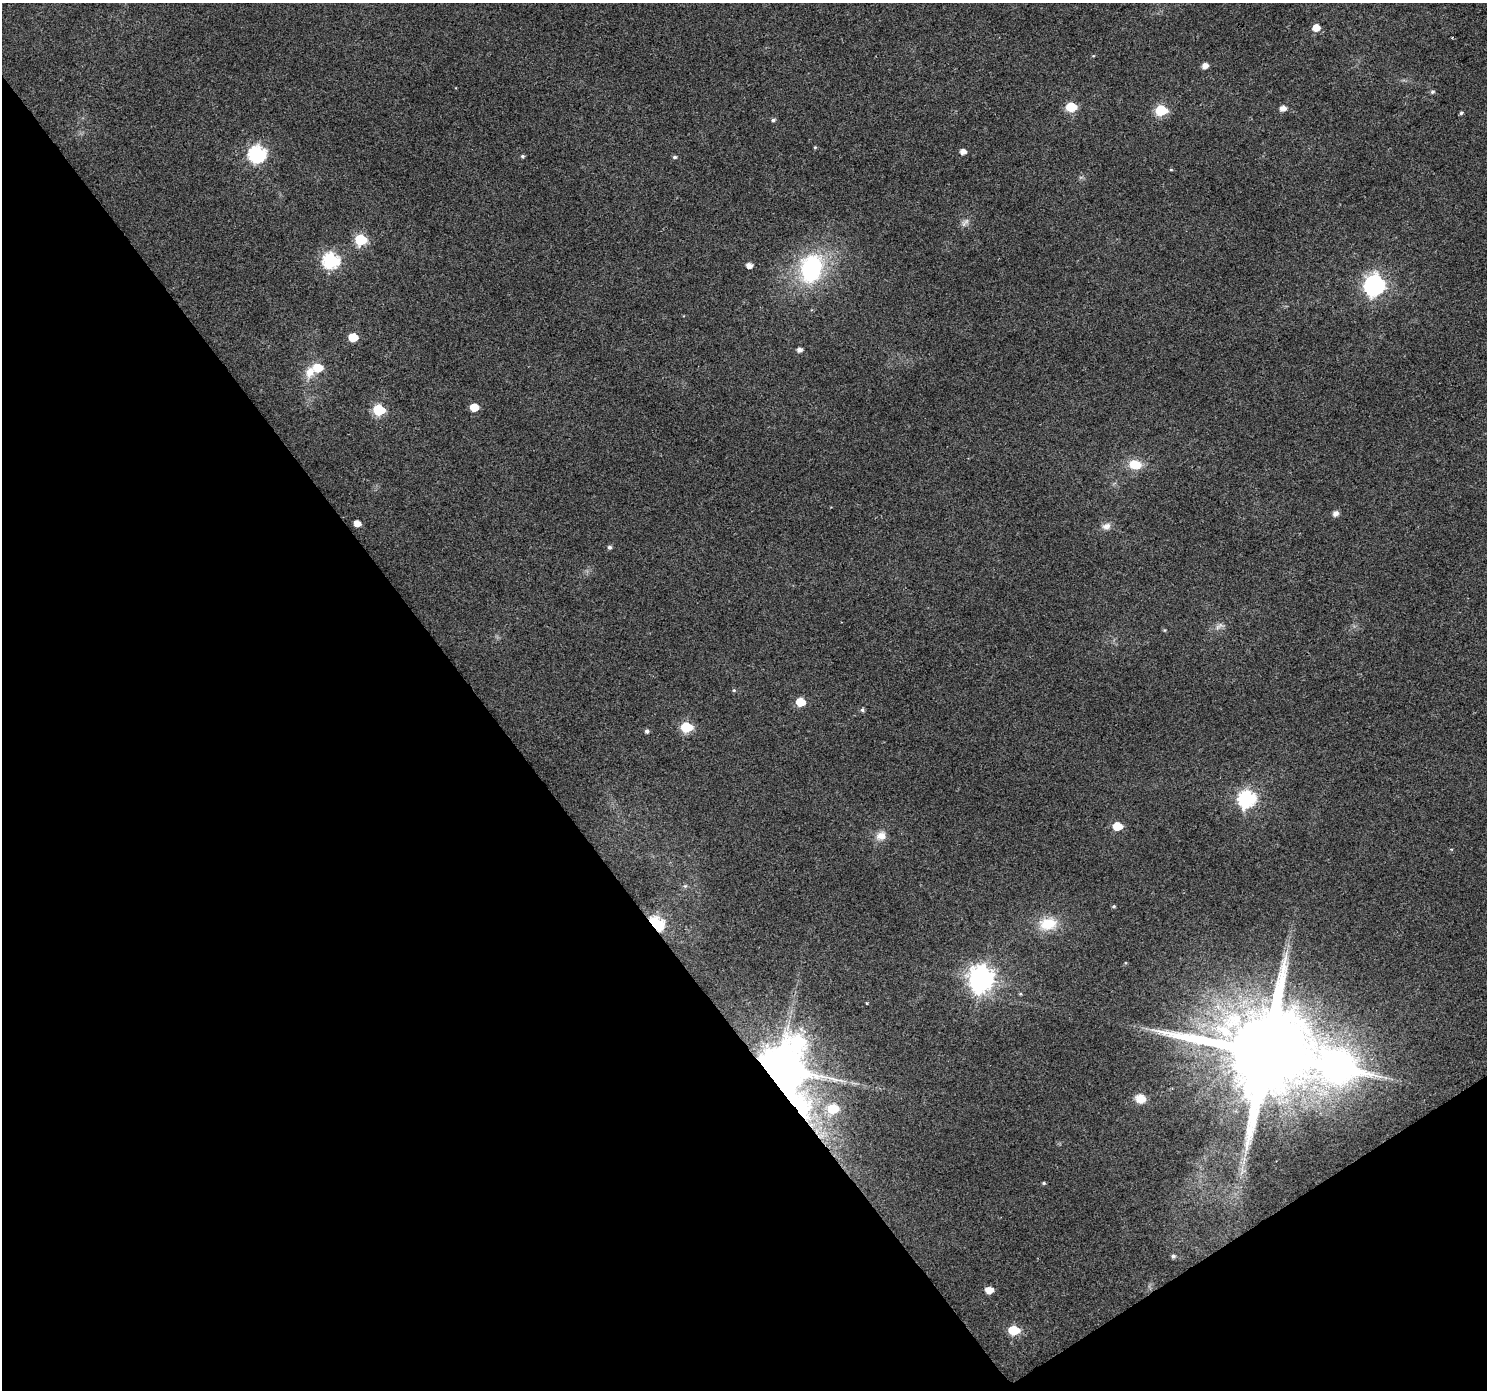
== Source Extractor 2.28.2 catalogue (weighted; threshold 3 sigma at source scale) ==
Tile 14 of 4 x 4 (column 2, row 4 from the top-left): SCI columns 1487-2971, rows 190-1577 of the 5940 x 5867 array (HDU 1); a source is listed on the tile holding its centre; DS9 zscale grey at full resolution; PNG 1489 x 1392 px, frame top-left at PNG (2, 3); no overlay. Shown black and unused: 36% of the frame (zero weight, under 2 of 3 exposures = <1% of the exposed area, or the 3 px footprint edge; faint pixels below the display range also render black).
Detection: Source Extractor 2.28.2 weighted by HDU 2 'WHT'; one run over the whole footprint, this tile lists its part. Background 0.0719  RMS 0.0077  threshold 0.0346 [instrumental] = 3 sigma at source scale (4.5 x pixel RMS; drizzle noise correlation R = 1.50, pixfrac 1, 0.0396/0.0396 arcsec/px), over >= 5 px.
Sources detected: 58; all 58 listed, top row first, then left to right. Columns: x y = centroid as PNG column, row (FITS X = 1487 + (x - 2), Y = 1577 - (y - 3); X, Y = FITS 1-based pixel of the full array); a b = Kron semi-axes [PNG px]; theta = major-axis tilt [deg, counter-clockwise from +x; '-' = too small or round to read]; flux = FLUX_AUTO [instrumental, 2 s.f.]
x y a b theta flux
1316 28 6 6 - 9.4
1452 37 4 3 - 0.69
1093 56 5 3 - 0.65
1205 66 5 5 - 5.3
1432 92 6 5 - 1.4
1071 107 6 6 - 39
1283 108 6 5 - 5.2
1161 110 6 6 - 65
1461 113 4 4 - 1.3
773 120 6 4 16 1.6
815 147 5 4 - 0.81
963 152 5 5 - 5.2
257 154 8 7 - 210
522 156 5 5 - 1.2
674 157 5 4 - 1.4
1171 170 5 3 - 0.71
965 222 15 6 47 3.5
361 240 6 6 - 64
331 260 8 7 - 170
749 266 5 5 - 5.7
811 268 29 22 73 92
1374 285 8 8 - 400
353 337 6 5 - 24
799 350 5 4 - 3.6
318 368 7 6 - 20
310 372 16 12 78 10
474 407 6 5 - 17
379 410 7 6 - 65
1135 464 14 10 -5 15
1335 513 6 5 - 4.3
357 523 6 5 - 6.5
1106 526 12 8 14 4.4
609 547 5 5 - 1.8
1218 627 11 6 47 3.1
734 690 5 4 - 0.93
800 702 6 5 - 20
862 710 5 5 - 1.6
686 727 7 6 - 54
647 731 5 4 - 1.9
1247 798 8 7 - 200
1117 826 6 5 - 19
881 836 14 11 25 7.5
685 886 5 5 - 1.2
1114 906 5 4 - 1.1
656 924 7 5 -31 170
1048 924 22 15 8 22
981 979 9 9 - 720
1020 994 5 4 - 0.88
867 1003 3 3 - 0.89
798 1042 12 10 -11 110
1266 1054 33 23 1 18000
780 1068 17 11 -51 4100
1141 1099 11 9 -18 9.4
833 1109 8 6 3 34
1044 1183 5 4 - 0.99
1173 1256 6 5 - 1.7
989 1290 6 5 - 9.6
1014 1330 7 6 - 36
Overlapping masked pixels (flux is a lower limit): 3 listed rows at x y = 656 924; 1266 1054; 780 1068